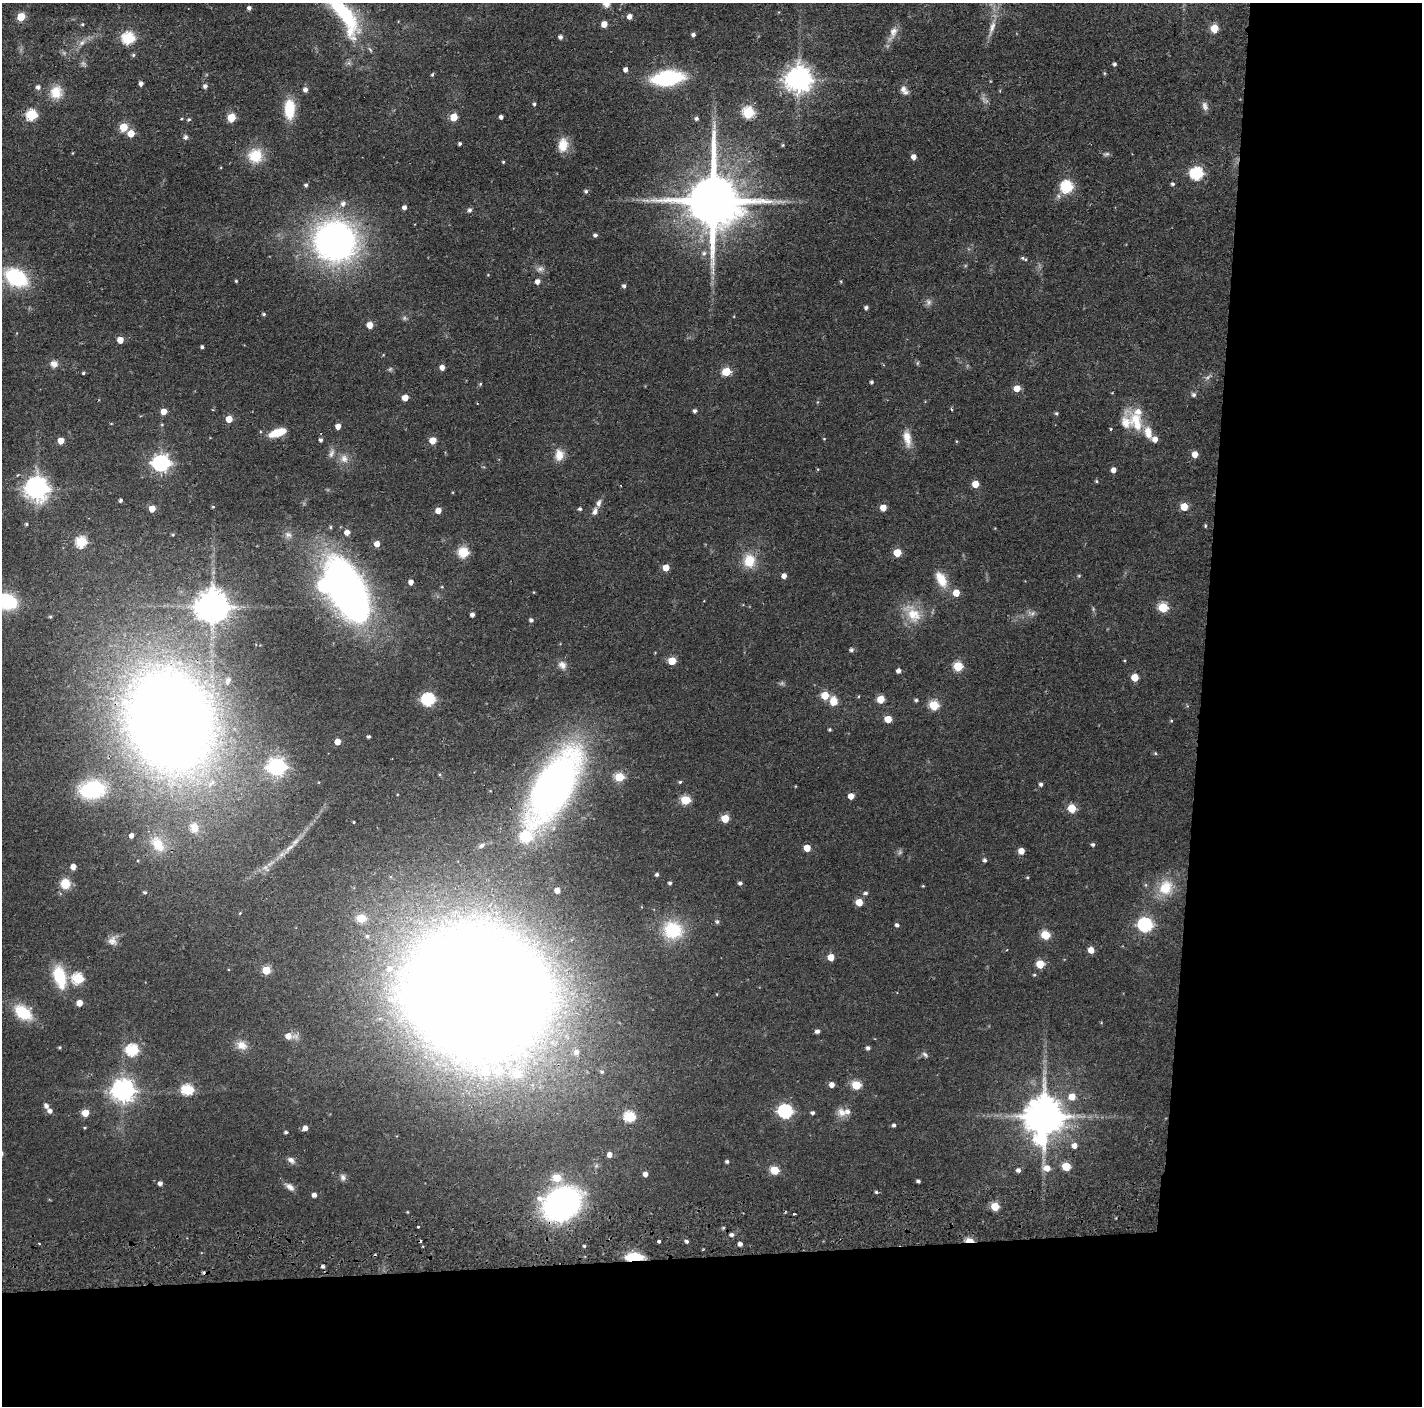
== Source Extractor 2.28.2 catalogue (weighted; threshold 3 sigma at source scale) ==
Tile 9 of 3 x 3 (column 3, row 3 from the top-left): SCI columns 2842-4261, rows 91-1494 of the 4264 x 4394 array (HDU 1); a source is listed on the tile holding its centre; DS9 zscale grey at full resolution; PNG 1424 x 1408 px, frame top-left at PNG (2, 3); no overlay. Shown black and unused: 24% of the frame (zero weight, under 2 of 3 exposures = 3% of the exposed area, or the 3 px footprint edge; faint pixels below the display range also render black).
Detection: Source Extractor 2.28.2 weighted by HDU 2 'WHT'; one run over the whole footprint, this tile lists its part. Background 0.0456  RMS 0.0065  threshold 0.0294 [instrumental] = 3 sigma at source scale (4.5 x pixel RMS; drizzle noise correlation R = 1.50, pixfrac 1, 0.05/0.05 arcsec/px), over >= 5 px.
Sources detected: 304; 10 too faint to see at this stretch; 1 inside a brighter object's white glare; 4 cosmic-ray / hot-pixel residue — not listed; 9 inside a brighter listed object's ellipse — not listed separately; the other 280 listed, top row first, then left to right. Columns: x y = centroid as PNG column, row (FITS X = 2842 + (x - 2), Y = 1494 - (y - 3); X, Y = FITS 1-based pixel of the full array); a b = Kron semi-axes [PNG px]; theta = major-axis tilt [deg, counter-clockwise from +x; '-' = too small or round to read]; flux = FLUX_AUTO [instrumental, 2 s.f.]
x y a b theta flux
606 3 9 9 - 4.5
249 8 5 4 - 2
344 14 66 19 -55 79
629 16 5 5 - 3.9
21 17 5 5 - 21
82 24 5 4 - 0.88
604 24 5 5 - 7.6
992 27 28 7 73 7.6
1214 28 5 5 - 20
893 33 25 9 66 6.8
693 35 4 4 - 1.7
560 37 5 4 - 2.2
128 38 6 6 - 70
82 43 12 7 33 4.1
133 55 5 5 - 1.1
349 63 8 6 -21 1.8
1114 64 4 4 - 1.6
625 70 5 4 - 2.9
1104 73 5 4 - 0.72
432 75 5 4 - 1.1
668 78 23 10 7 95
799 80 9 8 - 820
990 81 5 3 - 0.51
141 83 4 4 - 2.6
205 86 5 5 - 2.2
38 87 5 5 - 2.2
305 90 6 5 - 2.7
904 90 12 7 -55 3.9
56 92 17 15 72 12
534 104 4 4 - 1.2
1205 106 12 8 -78 3
289 109 22 11 90 22
748 113 6 6 - 58
31 115 6 6 - 57
231 117 6 5 - 18
454 117 5 5 - 16
501 117 4 4 - 2.2
696 118 5 4 - 1.6
181 119 3 3 - 0.93
189 119 5 4 - 1.1
124 127 5 5 - 21
131 133 5 5 - 11
185 137 5 4 - 2.5
460 144 4 3 - 1.3
563 145 18 12 81 10
783 145 4 4 - 0.76
73 153 4 3 - 0.55
1106 154 8 5 2 1.6
255 156 18 17 - 19
914 157 5 4 - 4.9
503 162 3 3 - 0.76
1197 173 6 6 - 91
1173 184 5 4 - 1.3
306 185 4 4 - 1.4
1067 187 6 6 - 74
586 191 5 5 - 1.5
713 200 17 14 87 5800
343 203 8 7 - 3
404 207 4 4 - 2.8
469 210 6 6 - 1.8
595 235 4 4 - 1.8
335 241 31 30 - 330
704 253 8 7 - 2.3
1023 258 7 5 -27 1.4
540 269 10 8 17 3.1
16 278 17 11 -29 75
236 281 3 3 - 0.76
537 281 5 5 - 4.1
841 281 5 3 - 0.62
624 286 5 4 - 1.6
928 302 10 8 -89 2.7
866 308 4 4 - 1.7
264 314 4 4 - 1.2
404 318 7 5 -48 1.4
370 325 5 5 - 8
120 340 5 5 - 8.6
202 347 4 3 - 1.3
54 364 9 8 - 4.2
442 367 5 5 - 4
726 372 5 5 - 25
83 373 4 3 - 0.96
872 382 4 3 - 1.3
480 384 5 4 - 0.88
1017 388 5 5 - 10
1194 395 6 6 - 1.7
405 398 5 5 - 9
817 402 6 3 70 0.7
164 411 5 5 - 6.5
695 411 4 4 - 1.9
1056 413 4 4 - 1.1
229 419 5 5 - 11
1136 422 35 16 -58 21
338 426 4 4 - 5.3
1111 429 4 3 - 0.67
278 433 19 8 18 14
907 438 23 10 -81 9.3
824 439 4 4 - 0.58
61 440 5 5 - 7.8
321 440 5 4 - 1.7
433 440 5 5 - 12
956 441 4 4 - 0.6
331 453 14 7 73 3.5
1195 454 5 5 - 7.8
559 455 15 11 88 7.8
344 458 13 12 - 6.3
161 463 7 7 - 250
818 469 5 3 - 0.53
1113 470 4 4 - 4.2
1096 481 4 4 - 0.89
975 484 5 5 - 12
37 489 8 8 - 580
120 500 4 3 - 1.4
213 507 4 4 - 0.64
883 507 5 5 - 9.1
1184 507 5 5 - 13
152 509 5 5 - 8.5
579 509 5 4 - 1.3
438 510 5 5 - 7.3
595 511 10 7 64 3.2
26 524 5 4 - 1
1205 526 5 4 - 0.88
330 527 4 4 - 0.85
347 532 5 5 - 4.2
288 534 11 8 -17 2.7
173 535 4 4 - 0.74
81 542 6 6 - 56
377 544 5 5 - 6.7
463 552 6 6 - 46
897 553 5 5 - 19
749 561 16 14 -87 16
666 567 5 5 - 10
784 576 5 4 - 3.9
1079 576 5 5 - 0.79
941 579 19 10 -63 14
411 582 5 4 - 3.8
442 587 4 3 - 0.61
346 591 57 28 -64 370
534 592 3 3 - 0.52
956 593 5 5 - 12
7 601 14 10 -21 60
213 606 10 10 - 1500
1163 607 6 5 - 35
1032 613 12 7 -2 3.1
913 614 30 17 -49 18
472 615 4 4 - 2.5
50 617 4 4 - 0.94
531 620 4 4 - 1.9
851 650 5 5 - 1.6
672 661 5 5 - 20
562 665 13 9 -52 4.4
958 666 5 5 - 33
898 671 4 4 - 3
1135 677 5 5 - 14
228 681 12 7 68 3.4
825 695 5 5 - 19
859 696 4 3 - 0.53
428 699 6 6 - 100
881 699 5 5 - 16
916 700 5 4 - 1.1
833 701 10 8 -88 8.3
934 705 5 5 - 38
888 719 5 5 - 12
170 720 79 62 -71 1200
1171 721 4 4 - 0.68
830 729 3 3 - 1.1
369 736 3 3 - 1.3
337 742 5 4 - 7.4
1155 753 5 4 - 0.9
277 767 7 7 - 250
619 777 5 5 - 32
680 782 4 4 - 0.97
1041 784 5 4 - 1.6
795 786 4 3 - 0.46
553 787 61 26 60 490
92 790 28 19 7 52
851 796 5 5 - 7.2
686 800 5 5 - 32
1072 808 5 5 - 21
725 818 5 5 - 19
354 822 3 2 - 0.53
194 828 16 13 -73 10
131 835 5 5 - 3.2
158 844 26 17 -54 21
1093 844 4 4 - 1.6
482 845 8 5 34 1.7
289 848 18 6 33 4.7
807 848 5 5 - 12
1021 851 5 5 - 8.3
985 860 5 4 - 1.5
73 867 5 4 - 5.7
266 868 13 7 -48 2.9
657 874 4 4 - 1.4
1027 877 4 3 - 0.76
670 883 4 4 - 1.4
740 883 5 4 - 1.7
65 884 10 9 - 12
923 886 4 3 - 0.63
1166 887 22 18 64 18
557 890 5 5 - 5.3
145 892 5 5 - 1.3
865 893 6 5 - 1.6
859 902 5 5 - 14
240 913 4 3 - 0.6
361 918 6 5 - 27
717 922 6 5 - 1.4
897 925 4 4 - 1.8
1145 925 7 6 - 130
673 930 25 22 -11 31
1045 935 5 5 - 29
367 936 6 6 - 1.7
113 941 14 12 54 5.1
1091 950 5 5 - 7.9
831 957 5 5 - 9.9
1040 964 5 5 - 18
390 968 9 8 - 5.4
266 970 5 5 - 23
1034 975 5 4 - 0.83
60 977 23 12 -75 30
78 978 6 6 - 57
477 993 82 74 -35 4300
79 1003 5 5 - 8.3
23 1012 22 14 -36 24
817 1031 5 4 - 2.1
289 1036 12 6 -5 8.5
242 1045 16 12 -29 7.3
59 1047 3 3 - 0.84
868 1048 4 4 - 1.8
132 1050 6 6 - 79
576 1052 8 8 - 3.7
925 1055 10 5 -43 1.7
602 1072 5 4 - 1.2
832 1085 5 5 - 4.4
857 1085 5 5 - 29
123 1090 8 7 - 580
187 1090 6 6 - 63
1072 1097 6 6 - 9
46 1106 7 6 - 2.5
50 1111 6 5 - 3
785 1111 7 6 - 140
85 1113 5 5 - 13
812 1113 4 4 - 1.4
842 1113 14 12 -37 5.8
1044 1116 11 10 - 2400
630 1117 6 6 - 56
894 1125 4 4 - 1.6
85 1128 4 3 - 0.65
305 1128 5 5 - 4
286 1132 4 3 - 1.5
1040 1140 10 8 -71 57
1074 1145 6 6 - 4.5
609 1154 5 5 - 4.2
291 1160 11 7 -36 3
727 1161 4 4 - 1.4
1066 1167 5 5 - 21
1047 1168 12 8 -53 7.8
775 1170 5 5 - 25
1018 1170 5 5 - 2.4
645 1174 5 4 - 3.8
343 1177 9 7 -74 2.5
557 1178 6 5 - 20
918 1181 4 4 - 1.6
160 1183 4 4 - 2.6
290 1187 14 7 -38 3.8
876 1192 4 3 - 1.1
314 1195 5 5 - 3.2
562 1204 29 23 28 230
995 1206 5 5 - 22
407 1212 3 3 - 0.56
794 1214 3 2 - 0.83
418 1226 3 3 - 1.5
723 1228 5 4 - 0.84
731 1235 5 4 - 2.1
970 1240 7 4 -4 16
659 1241 3 3 - 1.8
687 1241 4 4 - 1.5
39 1244 4 2 - 0.57
740 1244 4 4 - 2.8
584 1246 3 3 - 0.99
634 1257 15 6 1 27
323 1266 5 4 - 1.7
Overlapping masked pixels (flux is a lower limit): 6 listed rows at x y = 170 720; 553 787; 477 993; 562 1204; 970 1240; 634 1257
Isophote crosses this tile's border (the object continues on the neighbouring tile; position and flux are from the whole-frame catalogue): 3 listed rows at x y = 606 3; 344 14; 7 601